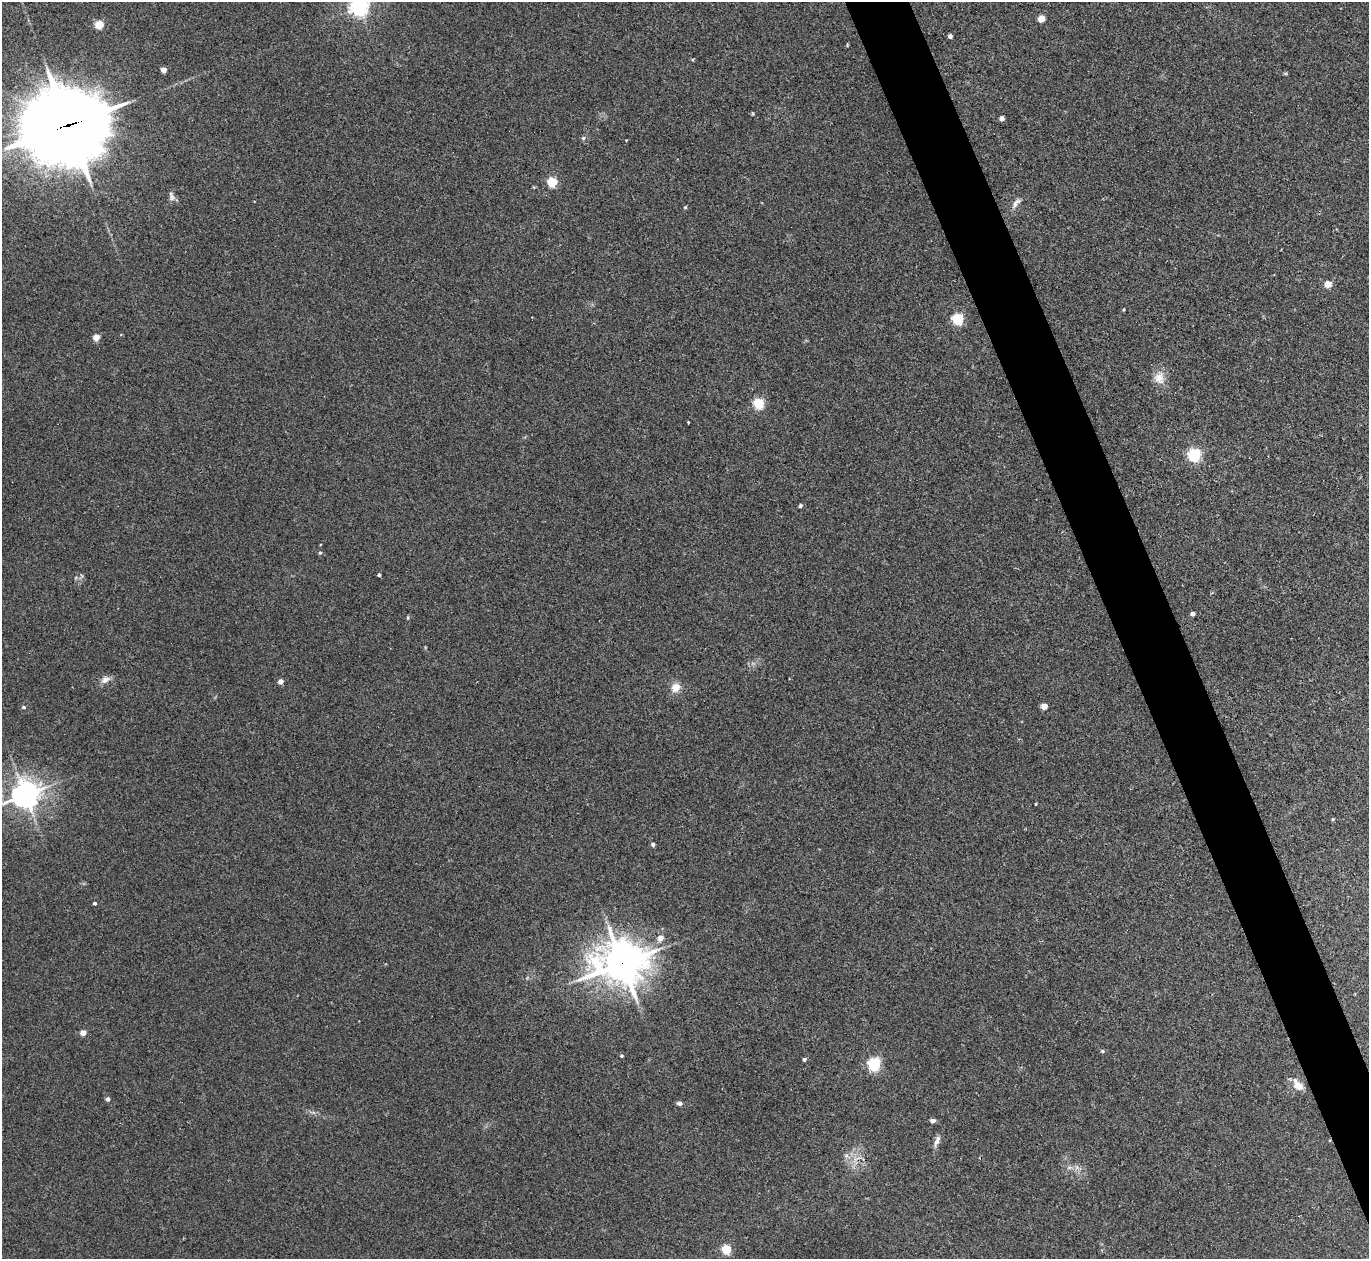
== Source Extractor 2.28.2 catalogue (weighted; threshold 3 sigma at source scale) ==
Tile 6 of 4 x 4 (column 2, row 2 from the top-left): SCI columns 1409-2775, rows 2696-3952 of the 5537 x 5514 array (HDU 1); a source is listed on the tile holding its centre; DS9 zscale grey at full resolution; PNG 1371 x 1261 px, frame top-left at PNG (2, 2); no overlay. Shown black and unused: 4% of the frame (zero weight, under 2 of 3 exposures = <1% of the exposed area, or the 3 px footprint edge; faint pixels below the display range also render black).
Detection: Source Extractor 2.28.2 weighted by HDU 2 'WHT'; one run over the whole footprint, this tile lists its part. Background 0.0467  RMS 0.0074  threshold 0.0332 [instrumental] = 3 sigma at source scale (4.5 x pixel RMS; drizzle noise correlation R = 1.50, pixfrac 1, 0.05/0.05 arcsec/px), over >= 5 px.
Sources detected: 55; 1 cosmic-ray / hot-pixel residue — not listed; the other 54 listed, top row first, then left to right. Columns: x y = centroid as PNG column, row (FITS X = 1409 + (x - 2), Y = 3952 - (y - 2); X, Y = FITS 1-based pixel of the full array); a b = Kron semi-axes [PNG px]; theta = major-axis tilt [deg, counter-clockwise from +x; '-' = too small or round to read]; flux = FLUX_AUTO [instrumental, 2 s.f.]
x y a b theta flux
359 7 6 6 - 350
1041 18 4 4 - 16
99 24 5 5 - 31
950 36 4 4 - 3.4
847 45 4 3 - 0.66
164 70 4 4 - 8.7
1285 73 6 4 -18 0.81
752 113 5 3 - 0.69
1001 118 4 4 - 5.2
68 125 31 27 9 6500
583 138 6 5 - 1.3
552 182 5 5 - 52
172 196 14 6 -77 2.7
1015 204 13 7 72 4
685 207 5 4 - 0.82
1328 284 5 4 - 15
1123 310 4 3 - 0.7
958 319 5 5 - 83
96 337 4 4 - 13
1159 378 17 15 -89 9.1
759 403 5 5 - 70
688 422 3 2 - 0.58
1194 455 6 5 - 140
800 506 5 4 - 1
320 553 5 4 - 1
379 575 3 3 - 1.2
82 576 6 4 -71 1.1
1192 614 4 4 - 3.6
408 617 6 3 90 0.8
105 680 12 9 28 4.5
280 681 4 4 - 6.3
676 687 11 10 - 7.6
1044 706 4 4 - 11
24 707 5 4 - 1.3
25 795 9 8 - 940
1036 804 3 2 - 0.59
1333 819 4 4 - 0.77
653 844 4 4 - 2
94 903 3 3 - 1.5
660 938 5 5 - 8
622 963 18 15 3 1600
83 1033 4 4 - 9.9
1102 1051 5 4 - 1.3
621 1056 4 4 - 1
804 1059 4 3 - 1.6
874 1064 6 5 - 120
1298 1086 16 11 -48 7.7
107 1099 4 4 - 2.9
679 1103 6 5 - 2.2
933 1121 5 4 - 2.5
937 1141 15 6 69 4
847 1156 12 5 -26 3
1069 1167 9 4 9 2.1
726 1249 5 5 - 45
Overlapping masked pixels (flux is a lower limit): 2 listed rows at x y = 68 125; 622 963
Isophote crosses this tile's border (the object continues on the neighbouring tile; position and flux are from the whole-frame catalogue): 2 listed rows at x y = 359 7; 25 795